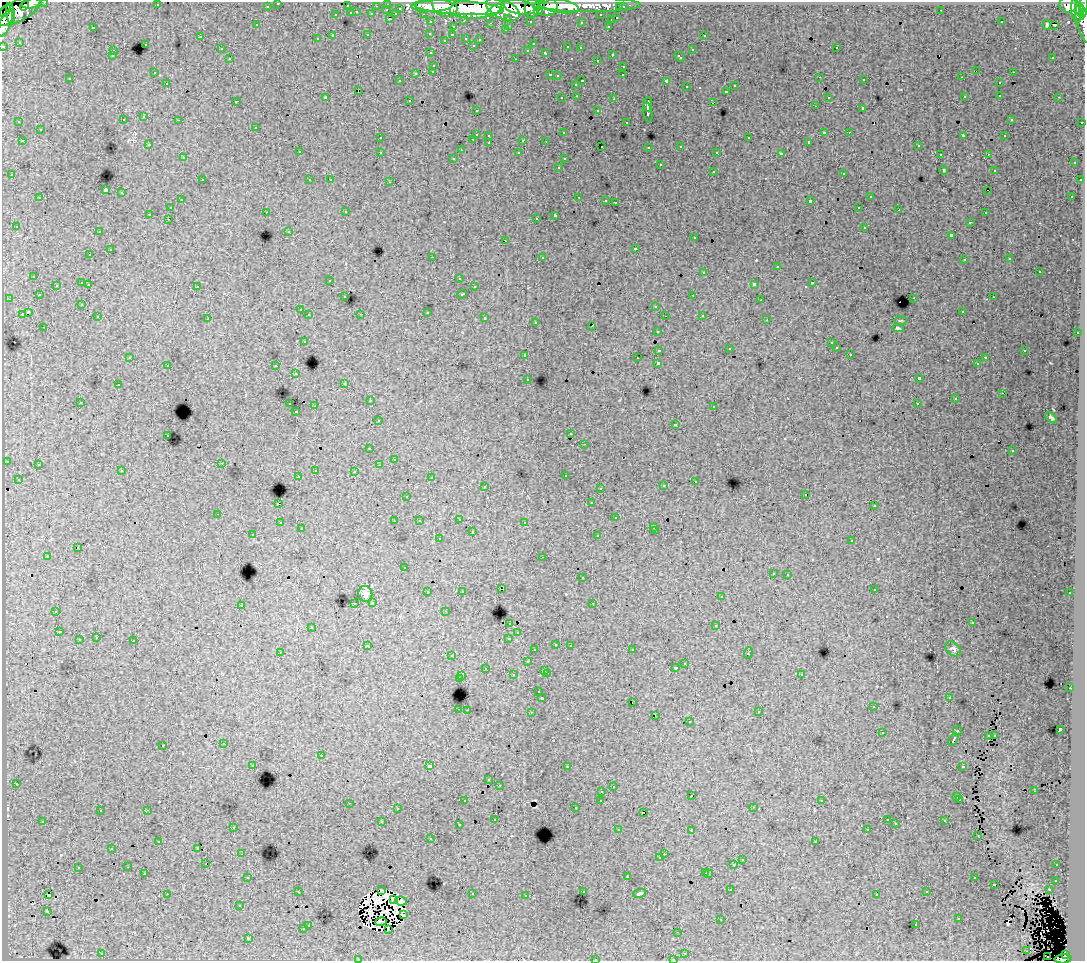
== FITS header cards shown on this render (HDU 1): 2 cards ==
NAXIS1  =                 1083
NAXIS2  =                  959

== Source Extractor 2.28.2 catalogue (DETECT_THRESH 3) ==
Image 1083 x 959 px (HDU 1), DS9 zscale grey, 1 PNG px = 1 image px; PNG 1087 x 963 px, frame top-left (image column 1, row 959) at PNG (2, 2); each listed source drawn as its Kron ellipse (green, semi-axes under 4 px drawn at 4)
Background 118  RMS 0.98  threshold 2.94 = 3 sigma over >= 5 px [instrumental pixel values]
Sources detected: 536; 7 with non-positive FLUX_AUTO (blend fragments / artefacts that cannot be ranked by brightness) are neither listed nor drawn; of the other 529, the 500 brightest by FLUX_AUTO listed and drawn (29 fainter detections omitted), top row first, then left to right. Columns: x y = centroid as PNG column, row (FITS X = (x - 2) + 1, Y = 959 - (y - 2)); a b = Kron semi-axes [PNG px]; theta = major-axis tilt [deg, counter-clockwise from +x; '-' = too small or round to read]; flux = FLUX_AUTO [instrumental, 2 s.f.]
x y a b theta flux
45 2 3 2 - 3100
31 3 9 5 11 58000
278 3 3 3 - 2900
388 4 3 3 - 4600
25 5 5 4 - 28000
157 5 3 2 - 120
590 5 51 7 0 170000
1068 5 9 8 - 120000
267 6 3 3 - 2300
347 6 3 3 - 1000
376 6 3 2 - 1300
432 6 20 6 2 250000
445 6 13 10 -33 190000
539 6 6 4 31 69000
558 6 21 7 -10 220000
1083 6 13 3 82 100000
519 7 16 7 -13 310000
547 7 10 9 - 230000
620 7 3 3 - 1500
623 7 3 3 - 2600
400 8 3 3 - 890
459 8 45 7 -3 340000
477 8 27 10 5 730000
503 9 18 9 -25 570000
532 9 9 7 89 230000
387 10 3 2 - 260
494 10 9 4 38 110000
941 10 3 2 - 110
1080 10 7 3 -75 160000
5 11 7 4 49 17000
17 11 26 10 25 310000
538 11 4 3 - 74000
1076 11 12 5 -81 220000
357 12 3 3 - 480
10 13 11 3 -83 61000
351 13 3 3 - 1100
372 14 3 3 - 1000
396 14 4 3 - 1100
423 14 3 2 - 2000
336 15 3 3 - 500
601 15 3 3 - 1800
508 18 3 3 - 1500
617 18 3 3 - 620
390 19 3 2 - 450
611 20 3 3 - 360
464 21 3 2 - 450
530 21 3 3 - 1500
431 22 3 3 - 2100
581 22 3 3 - 200
1001 22 3 2 - 73
6 23 14 5 68 190000
490 23 3 2 - 86
1084 24 20 6 -76 98000
256 25 2 2 - 64
1047 25 5 3 - 350
1054 25 3 2 - 86
509 26 3 2 - 510
608 26 3 2 - 430
93 27 3 3 - 790
453 27 3 3 - 490
505 30 3 3 - 290
430 33 3 3 - 290
452 34 3 2 - 200
368 35 3 3 - 510
704 35 3 3 - 320
333 36 3 3 - 1400
201 37 4 4 - 57
466 38 3 3 - 500
317 39 3 3 - 350
480 39 3 3 - 240
445 40 3 3 - 130
19 42 3 2 - 65
145 44 3 3 - 550
533 44 3 3 - 180
473 45 3 3 - 180
3 46 3 3 - 5100
568 47 3 3 - 570
580 48 3 3 - 230
836 48 3 2 - 400
221 49 3 3 - 260
528 50 3 3 - 280
692 50 3 3 - 520
113 51 3 3 - 360
431 53 3 3 - 350
546 53 4 3 - 700
612 54 3 3 - 380
112 56 3 3 - 280
680 57 6 3 -42 560
1053 57 3 2 - 310
230 58 3 3 - 310
516 59 3 2 - 580
597 60 3 2 - 150
434 65 3 3 - 510
624 66 3 3 - 390
433 71 3 3 - 410
976 71 2 2 - 82
154 72 3 2 - 240
1013 72 3 2 - 310
416 73 3 3 - 470
550 75 3 2 - 500
623 75 3 2 - 130
557 76 3 3 - 240
820 77 3 2 - 110
962 77 3 2 - 67
70 79 3 3 - 230
864 80 3 2 - 290
399 81 3 3 - 170
582 81 3 3 - 750
666 81 3 3 - 1500
167 83 3 2 - 270
999 83 3 3 - 320
576 84 3 3 - 400
735 86 3 3 - 430
686 87 3 3 - 350
358 90 3 2 - 200
727 91 3 3 - 490
1000 95 3 2 - 300
577 96 3 2 - 290
965 96 3 2 - 60
326 97 3 2 - 68
828 97 3 3 - 320
1059 97 3 2 - 300
562 98 3 3 - 380
614 99 3 2 - 670
409 100 3 2 - 350
236 101 3 2 - 110
713 102 4 2 - 500
648 104 7 3 -90 2400
815 106 3 2 - 260
863 108 3 3 - 1500
476 110 3 2 - 200
598 111 3 3 - 450
648 112 10 3 -79 2900
144 117 3 3 - 410
1011 119 3 3 - 180
123 120 3 3 - 300
179 120 3 2 - 120
19 122 3 3 - 170
626 122 3 3 - 230
1082 122 3 3 - 840
256 127 3 3 - 370
40 129 3 3 - 460
824 132 3 3 - 1100
849 132 2 2 - 230
563 133 3 3 - 260
476 134 3 3 - 1100
489 135 3 3 - 540
963 136 4 2 - 700
1004 136 3 3 - 140
380 138 3 3 - 230
749 138 3 3 - 640
473 139 3 2 - 380
523 140 3 3 - 880
22 141 3 2 - 430
546 141 3 2 - 76
809 142 3 3 - 110
489 143 3 2 - 280
149 145 3 2 - 210
918 145 3 3 - 390
602 146 3 2 - 170
681 146 3 3 - 420
649 147 3 3 - 210
461 150 3 2 - 64
299 152 3 3 - 460
380 152 3 3 - 480
717 152 3 3 - 200
519 153 3 3 - 270
781 154 4 3 - 2200
940 154 3 2 - 180
988 154 3 2 - 190
183 158 3 3 - 280
454 158 3 3 - 300
564 159 3 3 - 230
1074 163 3 3 - 360
660 165 3 3 - 630
559 167 3 2 - 350
944 170 4 4 - 67
994 170 3 3 - 150
713 171 3 3 - 610
844 173 3 3 - 660
12 175 3 3 - 370
202 180 3 2 - 270
310 180 3 3 - 240
330 180 3 2 - 220
1080 180 3 3 - 310
390 182 3 2 - 530
105 190 3 3 - 9400
988 190 3 2 - 110
121 193 3 3 - 540
1072 196 3 2 - 56
579 197 3 2 - 470
870 197 3 3 - 590
40 198 3 3 - 450
181 200 3 2 - 270
606 200 3 2 - 280
810 201 3 3 - 1500
615 202 3 2 - 1100
859 207 3 2 - 310
170 208 3 3 - 360
899 210 3 2 - 220
266 212 3 2 - 290
346 212 3 2 - 230
985 213 3 2 - 210
150 214 3 3 - 1400
555 215 4 3 - 2300
536 218 3 3 - 180
168 219 3 2 - 240
970 222 3 2 - 290
16 226 3 3 - 270
865 227 3 3 - 590
289 231 3 3 - 230
99 232 3 2 - 200
951 235 4 3 - 1400
694 238 3 3 - 250
506 241 3 2 - 200
635 248 3 3 - 830
110 250 3 3 - 750
90 255 3 2 - 160
433 257 3 2 - 1200
542 257 3 3 - 240
1010 259 3 3 - 250
964 260 3 2 - 300
777 267 3 3 - 1100
1039 271 3 3 - 720
704 272 3 3 - 560
34 276 3 3 - 330
459 278 3 3 - 200
330 280 3 2 - 110
82 283 3 3 - 880
812 283 3 3 - 770
89 284 3 3 - 330
754 284 4 3 - 2300
56 285 3 3 - 290
197 286 3 3 - 390
474 287 3 3 - 280
462 294 5 3 - 620
39 295 3 3 - 310
693 295 3 2 - 270
345 297 3 3 - 240
993 297 3 2 - 290
914 298 3 2 - 720
9 299 3 2 - 320
761 300 3 2 - 98
82 304 3 3 - 170
656 306 3 3 - 550
300 310 3 3 - 310
962 311 3 3 - 240
28 312 4 3 - 2000
427 312 3 3 - 810
22 314 3 3 - 880
361 314 3 2 - 79
309 315 3 3 - 320
702 315 3 3 - 290
665 316 2 2 - 73
98 317 3 2 - 230
485 318 3 3 - 710
208 319 3 3 - 74
767 320 3 2 - 120
900 321 6 3 2 75
536 322 3 3 - 240
592 326 2 2 - 80
44 327 3 2 - 310
898 328 6 4 -1 100
657 331 3 3 - 230
1077 333 3 2 - 300
304 341 3 3 - 420
831 343 3 2 - 110
729 348 3 2 - 73
836 348 3 3 - 300
659 350 4 3 - 1200
1025 350 3 3 - 600
850 354 3 3 - 270
525 355 3 3 - 580
130 357 3 2 - 130
986 357 3 2 - 75
637 358 3 2 - 66
658 363 3 3 - 3300
977 364 3 2 - 170
168 365 3 2 - 370
276 366 3 3 - 460
296 374 3 2 - 150
919 378 4 3 - 3000
528 379 3 3 - 180
345 383 3 3 - 270
118 385 3 2 - 240
1003 393 3 2 - 180
955 399 3 3 - 140
370 401 3 2 - 290
80 402 3 2 - 270
290 404 3 2 - 390
917 404 3 3 - 360
315 406 3 3 - 620
714 406 3 3 - 360
296 412 3 3 - 150
1051 418 7 4 -44 140
378 420 3 3 - 330
676 424 3 3 - 590
571 434 3 3 - 250
168 435 3 2 - 360
585 444 3 2 - 220
370 449 3 2 - 100
1012 451 3 3 - 200
394 459 3 2 - 72
7 461 3 3 - 130
222 463 3 2 - 170
38 464 3 3 - 170
379 465 3 2 - 110
316 470 3 2 - 410
122 471 3 3 - 360
354 471 3 2 - 210
565 475 3 3 - 260
298 476 2 2 - 150
431 477 3 3 - 220
18 479 3 3 - 240
695 481 3 2 - 280
485 486 3 3 - 370
663 486 3 3 - 320
600 488 3 2 - 220
806 494 2 2 - 58
407 496 3 3 - 190
591 503 3 3 - 240
278 504 3 3 - 1700
874 506 3 3 - 160
218 514 3 2 - 260
616 518 3 3 - 510
459 519 3 2 - 380
394 521 2 2 - 58
419 521 3 3 - 180
525 522 3 2 - 190
280 523 3 3 - 300
654 527 3 3 - 190
301 529 3 3 - 150
656 531 3 2 - 320
472 532 3 3 - 780
253 535 3 2 - 210
598 536 3 3 - 430
439 539 3 3 - 340
852 541 3 3 - 330
78 548 3 3 - 550
47 556 3 3 - 1800
543 557 3 2 - 220
404 568 3 3 - 170
773 573 3 3 - 240
788 574 3 3 - 380
582 578 3 3 - 530
501 589 3 2 - 120
874 589 3 3 - 350
462 591 3 3 - 230
428 592 3 3 - 640
1070 593 3 3 - 340
365 594 8 7 - 310
721 597 3 3 - 270
373 602 3 3 - 270
355 603 3 2 - 350
593 603 3 2 - 110
241 605 3 3 - 450
56 611 3 2 - 130
445 611 3 2 - 250
510 623 3 3 - 340
972 623 3 2 - 85
716 626 3 3 - 760
312 627 3 3 - 380
59 632 3 3 - 270
518 633 3 3 - 250
96 638 3 2 - 370
509 638 3 3 - 780
79 640 3 3 - 630
134 641 3 3 - 830
556 644 3 3 - 410
570 645 3 2 - 260
368 646 4 3 - 480
953 649 9 6 -39 190
535 650 3 3 - 340
632 650 3 2 - 240
280 652 3 3 - 57
748 653 6 3 70 910
452 656 3 3 - 210
527 662 3 3 - 450
685 663 3 2 - 260
485 668 3 2 - 200
675 668 3 3 - 220
545 670 3 3 - 440
547 673 3 2 - 590
801 674 3 3 - 350
462 675 3 3 - 400
513 675 3 3 - 380
459 679 3 3 - 1600
1070 688 3 2 - 290
539 692 3 3 - 210
949 697 3 2 - 210
542 698 3 3 - 2200
633 702 2 2 - 110
873 707 3 2 - 240
459 709 3 2 - 470
467 710 2 2 - 230
531 712 3 2 - 430
759 712 3 2 - 59
655 715 3 2 - 160
689 722 3 3 - 460
1060 729 4 3 - 2700
957 731 5 3 - 1100
882 733 3 2 - 93
988 735 3 2 - 67
995 735 2 2 - 61
953 740 7 3 59 1200
224 743 3 2 - 370
163 745 3 3 - 450
321 756 3 3 - 640
253 765 3 3 - 230
430 766 3 3 - 3300
963 766 4 3 - 840
567 767 3 2 - 200
489 780 3 3 - 280
16 784 3 2 - 380
499 785 3 3 - 290
613 786 3 3 - 160
602 791 3 2 - 320
1034 791 3 2 - 150
692 796 3 2 - 120
957 797 3 3 - 600
960 799 3 3 - 310
601 800 3 3 - 290
465 801 3 3 - 240
822 801 3 3 - 170
349 803 3 2 - 390
753 807 3 2 - 220
575 808 3 3 - 240
397 809 3 3 - 180
147 810 3 2 - 510
100 811 3 2 - 160
643 812 3 3 - 310
495 819 3 3 - 190
887 820 3 3 - 230
43 821 3 3 - 240
945 821 3 3 - 410
382 822 3 3 - 910
896 824 3 3 - 130
459 825 3 2 - 130
233 827 3 2 - 240
867 829 3 3 - 110
618 830 3 2 - 150
692 830 4 3 - 66
978 836 3 2 - 120
431 839 3 3 - 180
159 841 3 2 - 95
816 842 3 2 - 56
112 848 3 3 - 140
197 848 3 3 - 210
242 854 3 2 - 280
664 854 2 2 - 200
660 858 3 3 - 240
742 860 3 3 - 370
206 864 2 2 - 220
734 865 3 3 - 1200
1057 865 3 3 - 270
128 867 3 2 - 230
78 868 3 3 - 390
706 872 3 3 - 540
144 873 3 2 - 210
709 873 3 3 - 570
248 877 3 2 - 250
627 877 3 3 - 700
974 878 3 2 - 350
1056 880 3 3 - 280
994 884 3 3 - 580
731 890 3 2 - 300
1049 890 3 2 - 560
298 891 3 2 - 63
381 891 3 2 - 120
583 891 3 3 - 360
927 892 3 3 - 270
640 893 7 3 17 150
167 894 3 2 - 940
472 894 3 3 - 420
877 894 3 3 - 230
48 895 3 2 - 260
526 896 3 2 - 150
393 899 3 2 - 110
401 901 6 4 -9 86
239 905 3 2 - 73
47 911 4 3 - 82
403 915 3 2 - 97
721 919 3 2 - 60
959 919 3 3 - 570
381 922 6 2 10 140
308 925 3 3 - 440
916 925 3 3 - 350
303 929 3 3 - 400
388 929 3 2 - 88
678 932 3 2 - 140
248 938 3 3 - 2100
1027 951 3 2 - 55
685 953 3 2 - 260
102 954 3 3 - 500
1065 955 4 3 - 47000
1047 956 2 2 - 470
358 959 3 2 - 120
595 959 3 3 - 480
673 959 3 2 - 150
1063 959 8 4 2 110000
At the frame edge (FLAGS 8, measured only in part): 11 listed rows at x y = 45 2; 31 3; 278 3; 1083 6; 6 23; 1084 24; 3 46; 358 959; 595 959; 673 959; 1063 959
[29 fainter detections neither listed nor drawn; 7 non-positive-flux detections neither listed nor drawn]